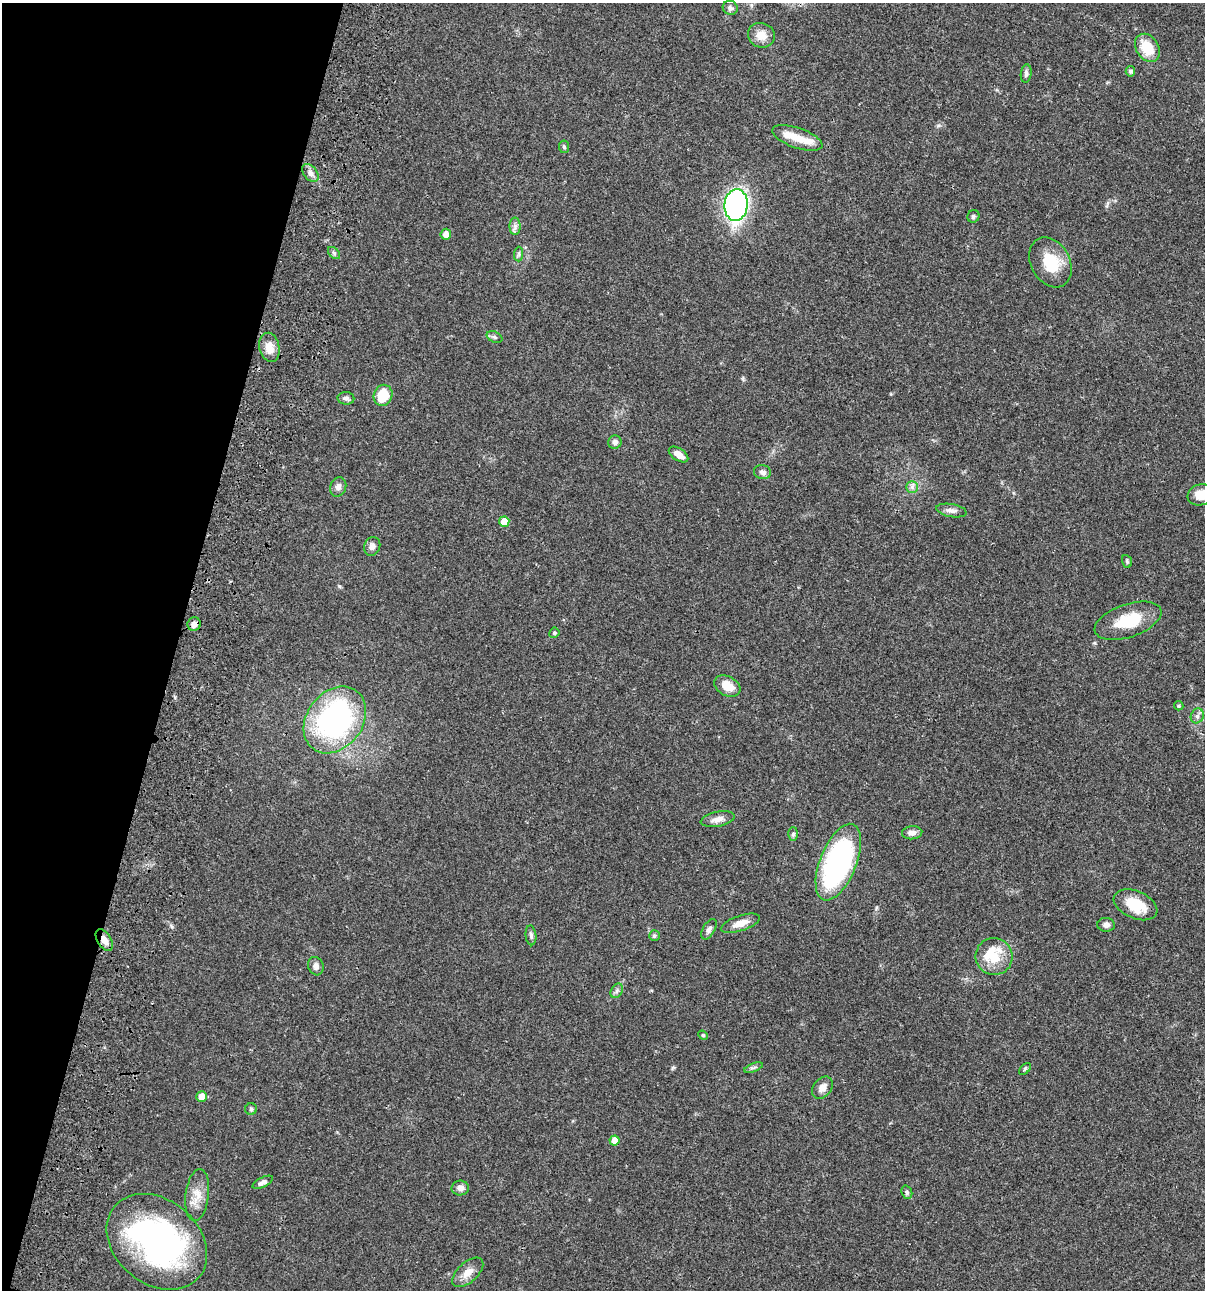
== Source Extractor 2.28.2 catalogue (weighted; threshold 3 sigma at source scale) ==
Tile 9 of 4 x 4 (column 1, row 3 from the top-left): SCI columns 235-1437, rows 1408-2695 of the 5405 x 5390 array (HDU 1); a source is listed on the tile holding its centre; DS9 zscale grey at full resolution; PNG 1207 x 1292 px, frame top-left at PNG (2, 3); each listed source drawn as its Kron ellipse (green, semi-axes under 4 px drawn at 4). Shown black and unused: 15% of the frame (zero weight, under 3 of 4 exposures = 9% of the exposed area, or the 3 px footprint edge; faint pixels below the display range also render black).
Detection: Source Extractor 2.28.2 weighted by HDU 2 'WHT'; one run over the whole footprint, this tile lists its part. Background 0.0473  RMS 0.0054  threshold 0.0244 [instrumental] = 3 sigma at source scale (4.5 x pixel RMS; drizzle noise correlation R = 1.50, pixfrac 1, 0.05/0.05 arcsec/px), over >= 5 px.
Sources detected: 67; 2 inside a brighter object's white glare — neither listed nor drawn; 2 inside a brighter listed object's ellipse — not listed separately; the other 63 listed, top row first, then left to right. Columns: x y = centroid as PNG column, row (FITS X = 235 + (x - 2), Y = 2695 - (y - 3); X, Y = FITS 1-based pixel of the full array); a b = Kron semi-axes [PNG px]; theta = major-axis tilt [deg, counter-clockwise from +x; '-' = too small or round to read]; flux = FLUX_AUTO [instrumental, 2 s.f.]
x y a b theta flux
730 8 7 7 - 1.8
761 35 13 12 - 6.4
1147 48 15 11 -58 13
1130 71 5 4 - 1.5
1026 74 9 5 82 1.3
797 138 26 10 -19 8.4
564 147 6 5 - 0.81
310 173 10 6 -51 2.3
736 205 16 11 84 160
973 216 6 6 - 1.2
515 226 9 5 -90 1.7
446 234 5 5 - 3.6
334 253 7 4 -45 0.95
519 254 7 4 89 1
1050 262 26 19 -61 17
494 337 8 5 -27 1.2
269 347 15 10 -79 5.7
383 395 10 9 - 13
346 398 8 6 -2 1.8
615 442 7 6 - 2.1
678 454 11 6 -34 3.7
762 472 8 7 - 2.1
338 487 10 8 68 2.4
912 487 6 6 - 1.6
1201 495 13 10 17 7.5
951 510 15 6 -10 2.5
504 522 5 5 - 6.7
372 546 9 8 - 2.3
1127 561 6 5 - 0.81
1128 621 35 16 19 17
194 624 7 6 - 3.5
554 633 5 5 - 0.91
727 686 14 9 -29 7.4
1179 706 5 4 - 0.81
1197 716 8 6 65 1.7
335 720 36 28 53 110
718 819 17 7 12 3.9
912 833 10 6 5 2.4
793 834 7 5 88 1
838 862 40 18 68 110
1135 905 23 13 -23 15
740 923 20 7 18 5.1
1106 925 9 7 -4 2.1
709 929 11 6 60 1.8
531 935 10 5 -84 1.4
654 936 5 5 - 1.2
104 940 12 7 -59 4
994 957 18 18 - 12
316 966 9 7 -71 2.4
617 991 8 5 60 1.4
703 1035 5 4 - 0.64
754 1068 10 3 21 0.97
1025 1069 7 4 45 0.77
822 1088 12 9 50 3.6
202 1096 5 5 - 5.4
251 1109 6 6 - 0.94
615 1140 5 5 - 5.2
263 1182 11 5 26 2.4
460 1188 9 7 3 2.6
907 1192 7 5 -69 1
197 1195 26 11 83 7.4
157 1242 55 42 -40 140
468 1272 19 10 42 5.5
Overlapping masked pixels (flux is a lower limit): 2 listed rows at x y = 194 624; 104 940
Isophote crosses this tile's border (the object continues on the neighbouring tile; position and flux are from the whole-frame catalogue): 1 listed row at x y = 1201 495